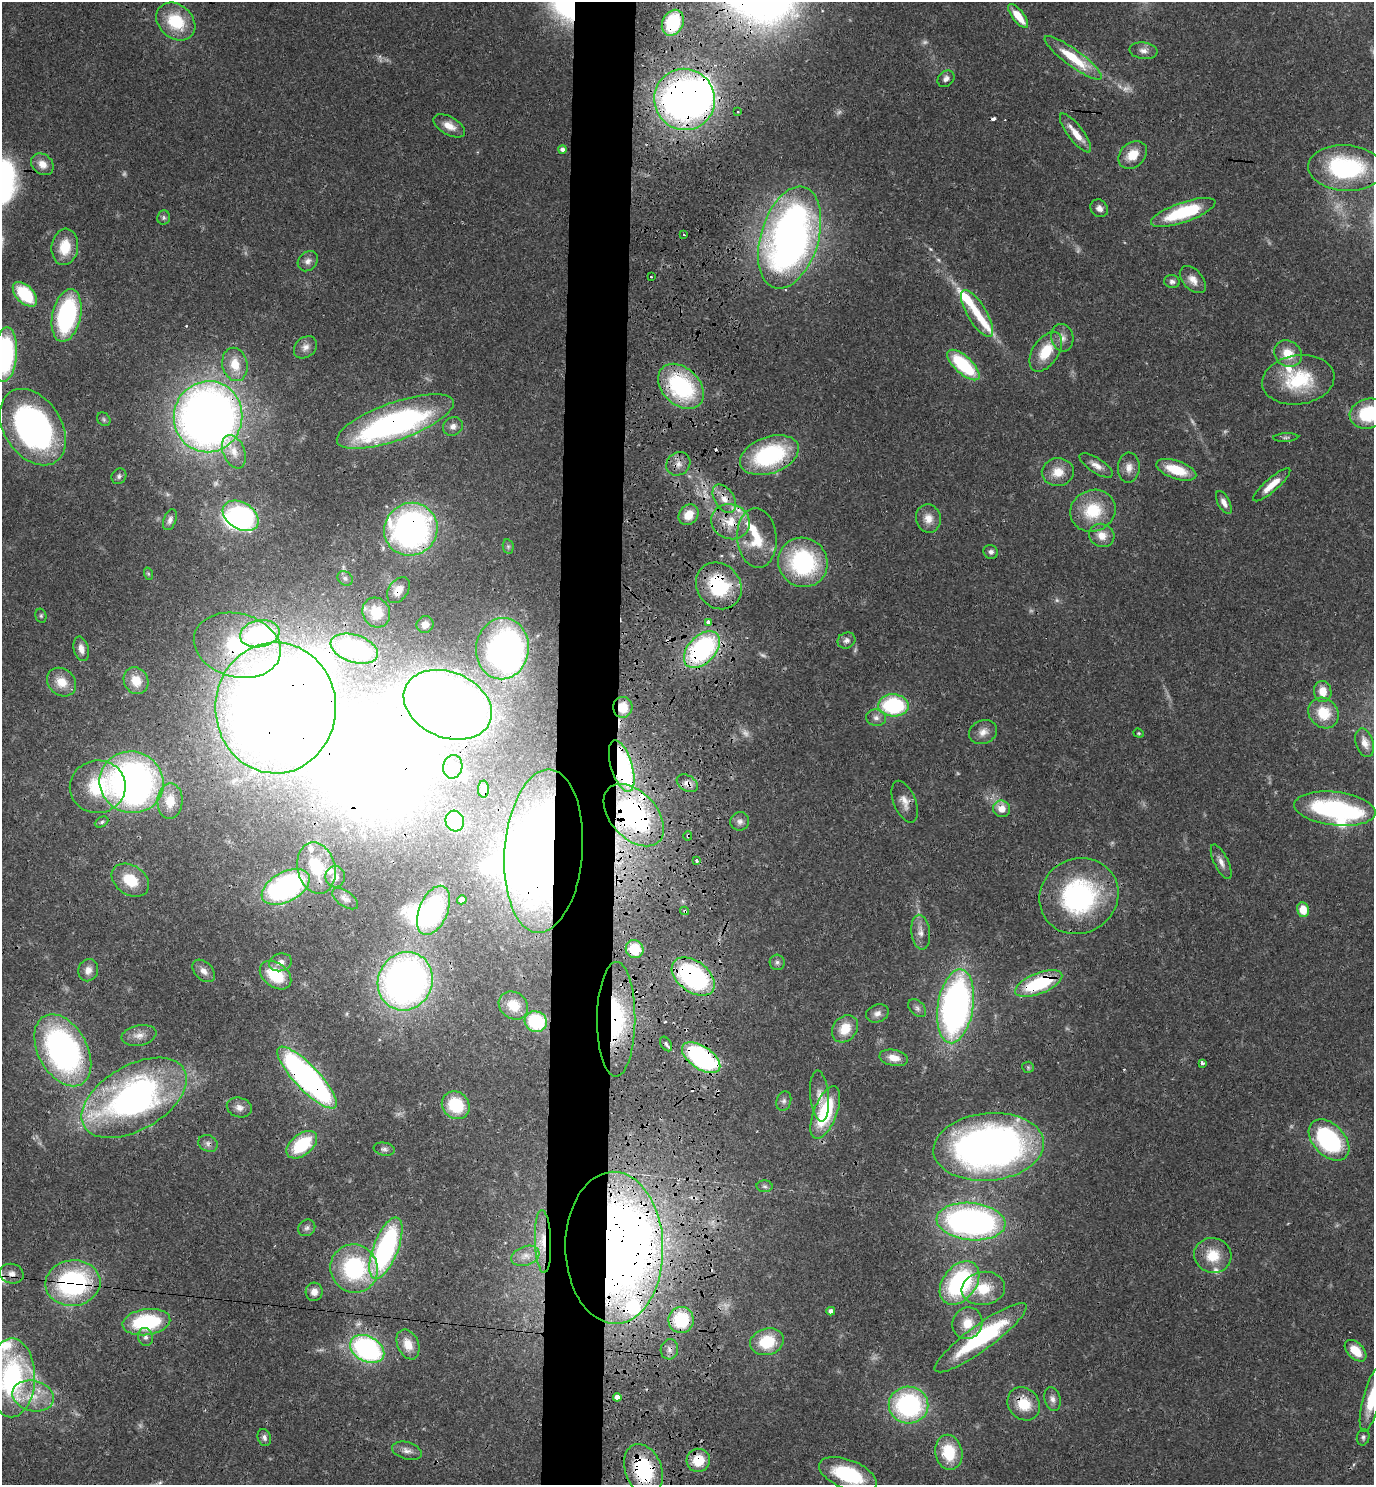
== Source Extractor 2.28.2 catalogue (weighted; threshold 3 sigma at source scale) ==
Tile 5 of 3 x 3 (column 2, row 2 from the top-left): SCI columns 1639-3010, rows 1503-2985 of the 4601 x 4479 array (HDU 1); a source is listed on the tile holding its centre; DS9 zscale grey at full resolution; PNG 1376 x 1487 px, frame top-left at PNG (2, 2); each listed source drawn as its Kron ellipse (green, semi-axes under 4 px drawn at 4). Shown black and unused: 5% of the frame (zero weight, under 3 of 4 exposures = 6% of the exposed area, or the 3 px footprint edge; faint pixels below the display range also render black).
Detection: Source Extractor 2.28.2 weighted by HDU 2 'WHT'; one run over the whole footprint, this tile lists its part. Background 0.0595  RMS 0.0031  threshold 0.014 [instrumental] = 3 sigma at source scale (4.5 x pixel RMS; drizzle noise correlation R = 1.50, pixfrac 1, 0.05/0.05 arcsec/px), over >= 5 px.
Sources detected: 252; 15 too faint to see at this stretch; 20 inside a brighter object's white glare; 10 cosmic-ray / hot-pixel residue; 1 long thin detection or spike segment (spike, bleed or trail) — neither listed nor drawn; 10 inside a brighter listed object's ellipse — not listed separately; the other 196 listed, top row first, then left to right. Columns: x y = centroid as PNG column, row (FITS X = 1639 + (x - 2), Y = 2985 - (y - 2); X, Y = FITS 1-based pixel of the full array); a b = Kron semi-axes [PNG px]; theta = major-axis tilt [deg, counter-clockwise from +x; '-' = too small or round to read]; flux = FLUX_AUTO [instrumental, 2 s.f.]
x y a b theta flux
1018 16 14 5 -52 6.8
176 22 21 16 -41 14
673 23 13 10 64 19
1144 51 14 8 -7 1.9
1073 58 35 8 -36 13
946 79 9 7 43 1.4
685 99 31 30 - 160
738 112 3 2 - 0.4
449 126 17 9 -29 3.5
1076 133 23 7 -53 4.6
563 149 4 4 - 1.1
1133 155 16 12 42 5.6
42 164 12 9 -41 3.4
1346 168 37 23 -3 40
1099 208 9 8 - 1.7
1183 212 34 10 19 22
164 218 7 6 - 0.74
684 235 3 2 - 0.43
790 238 53 29 73 190
65 247 18 13 83 7.9
308 261 11 9 45 1.8
651 277 2 2 - 0.3
1193 280 16 10 -48 3
1172 282 8 6 -12 1.1
25 294 15 8 -45 18
977 313 27 9 -59 6.9
67 315 27 14 78 44
1062 338 14 11 -78 2.4
305 347 13 10 41 2.2
1046 352 22 13 57 9.4
1288 354 14 12 -36 5.9
5 355 27 12 85 45
235 364 17 12 -77 6.6
963 365 20 8 -42 23
1298 380 36 24 8 20
681 386 26 18 -44 37
1368 414 19 15 14 18
208 417 35 34 - 290
104 419 7 6 - 0.7
395 421 62 19 19 88
453 426 10 9 - 1.7
33 427 42 28 -56 90
1286 438 12 4 3 0.75
234 452 17 11 -68 3.7
769 455 30 18 20 35
678 464 12 11 - 2.7
1096 465 19 7 -33 2.6
1129 468 15 11 87 2.9
1176 470 21 9 -19 9.8
1058 472 16 14 6 5.3
119 476 8 7 - 0.9
1272 485 24 6 41 4.8
724 499 16 9 -58 4.1
1224 502 12 6 -62 2.3
1093 511 23 20 24 14
689 515 11 9 51 5.1
241 516 19 13 -32 49
928 518 14 12 -77 3.5
170 520 11 6 69 1.2
730 522 19 17 -22 8.5
411 529 27 26 - 110
1102 535 13 11 -22 4
757 538 30 20 -85 11
508 546 7 5 -79 0.66
991 552 7 6 - 1.1
803 562 25 24 - 40
149 574 6 4 -70 0.52
345 578 8 6 -39 0.94
719 586 25 21 -50 21
398 590 14 9 54 3.8
376 612 15 13 -64 8.1
41 616 7 5 -76 0.61
708 622 4 3 - 2.1
425 625 9 8 - 2.1
260 634 20 13 10 49
846 640 9 8 - 1.3
237 645 44 32 -15 30
81 649 12 7 -76 2.3
354 649 24 14 -18 28
502 649 31 26 83 140
702 649 22 13 47 52
136 681 14 12 -63 5.5
62 682 16 13 -42 5.2
1323 691 10 8 -81 4.8
448 705 46 32 -23 380
893 705 15 11 -2 31
623 707 10 9 - 6.2
276 708 65 60 89 530
1324 713 16 14 -46 9.4
876 718 10 8 -13 1.5
983 732 14 11 22 2.9
1139 733 5 4 - 0.41
1365 743 15 8 -73 2.9
622 766 26 10 -73 57
453 767 12 9 78 3
131 782 32 30 -20 150
687 783 11 7 -31 2.4
98 787 28 26 7 18
483 789 8 5 -89 2.1
170 801 18 12 88 6.8
905 802 22 11 -68 3.4
1002 809 8 8 - 3.7
1335 809 41 16 -7 44
634 815 37 23 -47 56
455 821 10 9 - 21
740 821 9 9 - 1.5
102 822 7 5 28 0.65
688 836 5 3 - 0.44
544 851 82 39 86 260
696 860 3 3 - 1.2
1221 862 19 7 -64 2.2
316 868 26 19 -77 12
335 877 10 9 - 2.3
130 880 20 14 -33 9.6
286 887 26 15 28 66
1079 896 40 37 31 54
345 899 15 7 -36 1.7
462 900 4 4 - 1.3
433 910 26 14 67 37
1303 910 7 6 - 5.4
685 911 4 3 - 0.56
921 932 17 9 -83 2.8
635 949 9 8 - 8.1
280 962 11 8 15 2.3
777 962 8 7 - 1
88 970 11 10 - 2.4
204 971 13 8 -45 2.2
275 975 17 12 -37 12
693 977 24 15 -37 55
405 981 30 27 64 160
1039 983 25 10 22 25
513 1005 16 13 -38 6
955 1006 37 17 81 150
917 1008 10 7 -46 1.2
877 1013 11 8 21 1.7
616 1019 57 19 90 33
536 1022 11 10 - 20
845 1029 15 11 52 6.6
139 1035 17 10 11 2.8
666 1044 8 5 -59 0.77
63 1050 39 24 -61 100
701 1058 22 11 -34 52
894 1058 14 8 -11 3.8
1202 1063 4 3 - 1.1
1028 1067 6 5 - 0.53
307 1078 41 12 -46 120
820 1096 26 9 -85 3.3
134 1098 58 32 30 120
784 1101 10 7 72 1.2
456 1105 15 13 -41 14
239 1107 13 9 -15 2.2
825 1113 28 11 69 23
1329 1140 24 16 -46 41
208 1143 10 8 -26 1.4
302 1145 18 10 39 17
989 1147 55 33 5 190
384 1149 11 6 -11 1
765 1186 8 6 -3 0.8
971 1222 34 18 -5 120
307 1228 9 8 - 1.1
543 1241 31 8 -88 5.7
386 1248 32 12 69 63
614 1248 76 49 -89 410
1213 1255 19 17 -18 8.3
525 1256 14 9 20 2.6
354 1268 24 23 - 34
12 1274 12 9 -16 2.1
73 1283 27 23 6 52
959 1283 24 16 52 44
983 1288 22 16 8 9.2
314 1292 9 8 - 2.2
831 1311 4 4 - 1.3
681 1320 13 12 - 19
146 1322 24 13 8 27
967 1323 16 15 - 6.2
145 1337 9 7 -73 1.3
981 1338 56 12 36 35
767 1342 17 13 16 13
408 1344 16 10 -66 4.8
367 1349 18 12 -28 62
669 1349 10 8 77 1.7
1355 1351 13 8 -45 6.5
12 1378 39 23 89 53
33 1396 21 15 -13 8
617 1397 4 4 - 1.9
1053 1399 12 8 -74 1.6
1372 1400 33 8 76 11
1024 1404 18 15 -48 8.3
908 1405 20 18 -7 49
264 1437 9 6 -73 1.1
1363 1437 8 6 77 0.85
407 1451 15 8 -16 2.1
949 1452 18 13 -79 12
698 1460 12 11 - 8.6
643 1470 26 18 -69 30
848 1474 30 14 -21 22
Overlapping masked pixels (flux is a lower limit): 46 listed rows (the first 20) at x y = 673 23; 685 99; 977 313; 681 386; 208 417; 395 421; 769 455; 678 464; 724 499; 689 515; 730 522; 411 529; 719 586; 398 590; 237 645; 702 649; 448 705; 623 707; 276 708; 622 766
Isophote crosses this tile's border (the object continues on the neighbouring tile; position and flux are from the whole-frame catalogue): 5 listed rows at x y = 5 355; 1368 414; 12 1378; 1372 1400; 848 1474